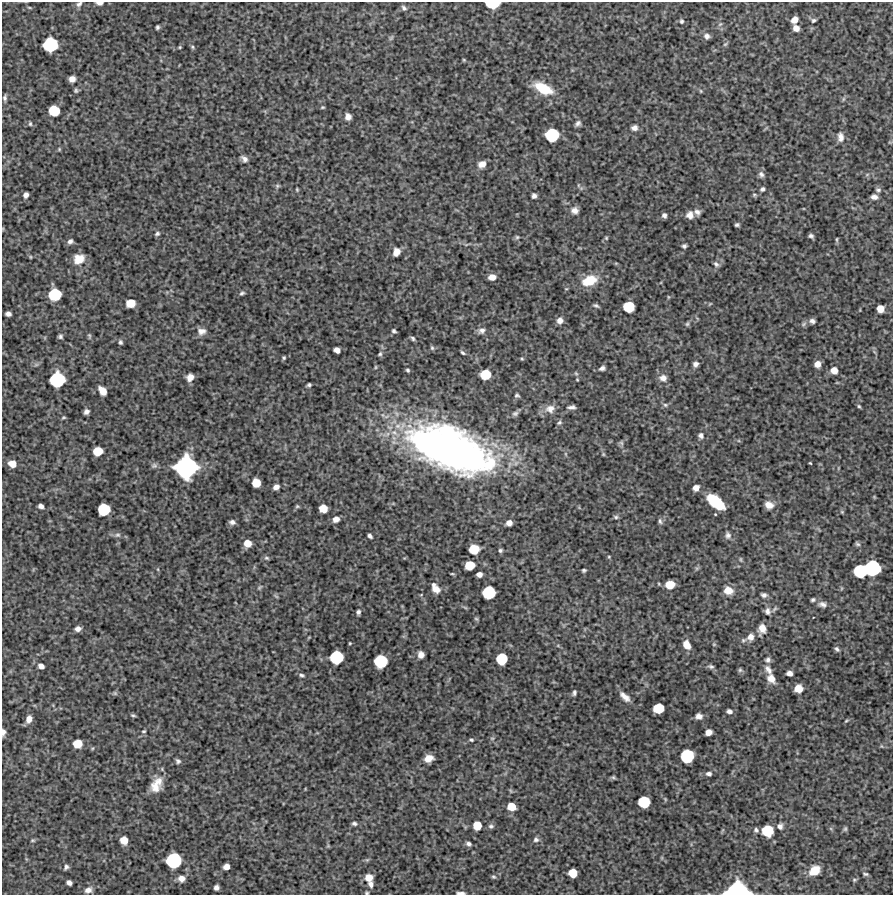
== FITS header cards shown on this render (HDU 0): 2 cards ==
NAXIS1  =                  891 /Length X axis
NAXIS2  =                  893 /Length Y axis

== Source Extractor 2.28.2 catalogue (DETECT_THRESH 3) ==
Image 891 x 893 px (HDU 0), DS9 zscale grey, 1 PNG px = 1 image px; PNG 895 x 897 px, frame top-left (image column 1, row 893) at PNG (2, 2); no overlay
Background 6510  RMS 240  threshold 719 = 3 sigma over >= 5 px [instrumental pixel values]
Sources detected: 235; all 235 listed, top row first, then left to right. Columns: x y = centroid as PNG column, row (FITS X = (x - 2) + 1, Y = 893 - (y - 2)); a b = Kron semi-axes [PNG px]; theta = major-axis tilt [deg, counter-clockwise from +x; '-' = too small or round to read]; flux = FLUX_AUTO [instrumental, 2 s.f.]
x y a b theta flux
100 3 7 4 0 6.6e+04
79 4 9 6 40 4.9e+04
492 4 11 5 -1 5.7e+05
29 7 7 3 -19 1.9e+04
404 8 8 6 -47 4.0e+04
795 20 6 5 - 1.4e+05
814 20 6 5 - 2.8e+04
681 21 6 5 - 2.8e+04
720 24 7 4 44 2.6e+04
157 27 4 3 - 2.9e+04
796 28 6 5 - 1.1e+05
707 36 8 7 - 5.9e+04
391 38 9 4 54 2.7e+04
725 44 7 4 44 2.3e+04
50 45 10 10 - 1.1e+06
180 47 4 4 - 1.7e+04
192 47 6 5 - 2.2e+04
464 60 4 4 - 1.7e+04
72 79 6 5 - 1.1e+05
543 88 22 10 -26 4.2e+05
76 91 6 5 - 2.7e+04
701 91 5 3 - 1.5e+04
5 98 7 5 87 3.8e+04
843 99 6 4 71 2.2e+04
322 107 4 3 - 1.8e+04
54 111 8 7 - 4.9e+05
348 117 6 6 - 9.0e+04
578 123 7 6 - 4.8e+04
30 124 5 4 - 2.2e+04
634 128 7 6 - 7.6e+04
552 135 9 9 - 9.0e+05
840 137 12 8 -86 9.4e+04
59 149 5 4 - 1.6e+04
244 159 9 6 -44 6.1e+04
482 164 8 6 27 1.1e+05
761 174 8 7 - 5.2e+04
578 185 6 4 -72 2.0e+04
277 186 7 5 -21 2.5e+04
297 189 4 3 - 1.8e+04
762 189 5 4 - 3.4e+04
878 190 7 4 0 3.2e+04
26 195 5 4 - 7.4e+04
754 195 6 4 -21 2.1e+04
534 196 5 4 - 5.0e+04
874 197 6 4 -5 6.5e+04
575 210 8 7 - 8.5e+04
697 212 8 6 -33 5.6e+04
664 215 5 4 - 4.7e+04
690 215 8 7 - 9.5e+04
737 225 4 3 - 2.9e+04
157 234 6 5 - 3.1e+04
811 236 4 4 - 3.4e+04
517 237 5 5 - 2.5e+04
606 238 4 4 - 1.6e+04
837 239 7 3 90 1.8e+04
70 241 6 5 - 4.7e+04
684 246 4 4 - 3.5e+04
396 252 8 6 67 1.2e+05
30 257 5 3 - 1.4e+04
79 259 11 9 24 2.2e+05
716 264 7 5 -44 4.0e+04
492 277 6 5 - 1.2e+05
589 281 16 10 21 4.0e+05
242 293 7 4 22 3.1e+04
55 294 9 8 - 7.3e+05
131 303 7 6 - 2.5e+05
710 304 5 3 - 1.4e+04
596 306 7 4 -22 3.0e+04
629 307 8 8 - 5.3e+05
880 309 6 6 - 1.8e+05
8 314 5 4 - 5.5e+04
560 320 6 6 - 8.9e+04
812 321 7 5 -25 5.0e+04
687 324 6 5 - 2.5e+04
804 324 7 5 24 3.4e+04
201 331 10 8 3 9.2e+04
394 331 4 3 - 2.8e+04
482 331 9 7 29 6.6e+04
60 336 4 4 - 3.3e+04
89 336 7 4 -82 2.2e+04
413 338 6 4 -52 3.1e+04
121 342 5 4 - 3.0e+04
432 348 6 5 - 2.7e+04
337 350 6 5 - 9.8e+04
463 353 6 3 -36 2.7e+04
380 354 6 5 - 2.6e+04
284 358 4 3 - 2.1e+04
522 359 5 4 - 1.9e+04
695 364 5 5 - 5.8e+04
817 364 5 5 - 1.1e+05
602 368 6 4 22 4.9e+04
408 370 4 3 - 2.5e+04
834 370 6 6 - 1.4e+05
485 374 8 7 - 4.3e+05
190 377 7 6 - 1.1e+05
663 378 10 8 -16 9.6e+04
57 379 11 10 - 1.2e+06
577 379 4 3 - 1.3e+04
309 385 4 3 - 3.0e+04
102 391 8 6 -52 1.7e+05
517 395 6 4 6 2.8e+04
665 405 7 5 -22 3.1e+04
859 406 5 4 - 2.1e+04
571 407 8 4 2 5.1e+04
550 409 13 11 12 1.4e+05
86 412 5 4 - 5.6e+04
515 413 8 6 16 4.5e+04
64 417 5 4 - 1.8e+04
559 422 7 5 27 2.8e+04
701 435 7 7 - 5.0e+04
621 443 7 5 -45 2.8e+04
449 449 69 29 -20 1.2e+07
98 451 7 6 - 3.3e+05
566 454 6 4 -71 1.9e+04
810 463 3 2 - 1.4e+04
12 464 7 6 - 1.7e+05
154 466 8 7 - 3.9e+04
186 467 15 15 - 2.6e+06
256 483 7 6 - 2.8e+05
276 487 6 5 - 7.3e+04
696 488 6 5 - 1.0e+05
716 502 17 8 -39 6.1e+05
769 505 9 8 - 1.2e+05
41 506 5 4 - 6.4e+04
297 506 5 5 - 2.2e+04
104 509 9 8 - 7.0e+05
323 509 6 6 - 2.2e+05
842 512 5 4 - 1.6e+04
616 517 6 5 - 2.9e+04
336 519 6 5 - 9.2e+04
660 521 8 5 -74 3.5e+04
232 522 6 5 - 5.1e+04
509 523 5 5 - 9.0e+04
117 535 8 6 0 4.6e+04
728 535 9 7 -85 5.3e+04
370 536 5 3 - 4.1e+04
247 543 6 6 - 1.8e+05
857 544 6 4 -42 2.8e+04
474 549 7 7 - 3.7e+05
500 550 4 4 - 2.9e+04
609 557 4 4 - 1.6e+04
266 558 7 4 -26 2.5e+04
741 559 7 3 -82 1.7e+04
470 565 7 6 - 3.4e+05
872 568 11 10 - 1.4e+06
584 570 4 3 - 2.6e+04
860 571 9 9 - 8.6e+05
452 574 5 2 - 1.8e+04
479 574 5 5 - 7.9e+04
670 585 7 6 - 2.6e+05
260 587 7 4 45 2.1e+04
435 588 10 6 -56 1.2e+05
728 590 9 8 - 1.7e+05
489 592 9 9 - 7.9e+05
421 595 5 3 - 1.2e+04
764 595 6 5 - 4.5e+04
276 596 7 3 -37 1.9e+04
813 600 4 3 - 2.8e+04
822 604 10 7 -17 6.3e+04
767 611 10 8 -78 7.0e+04
358 612 5 4 - 3.9e+04
476 619 6 4 -30 2.0e+04
762 628 8 7 - 1.3e+05
78 629 6 5 - 6.6e+04
750 637 10 9 - 1.2e+05
350 643 3 2 - 1.4e+04
687 645 8 6 -60 1.5e+05
837 649 6 4 -50 3.4e+04
421 655 6 6 - 8.3e+04
336 657 9 9 - 8.4e+05
502 659 8 8 - 5.6e+05
768 660 7 6 - 4.9e+04
381 661 9 9 - 7.9e+05
41 666 6 5 - 7.8e+04
711 667 8 5 -11 3.6e+04
740 670 6 6 - 2.6e+04
768 670 13 7 -58 8.6e+04
789 673 5 5 - 7.9e+04
302 675 6 4 -13 2.9e+04
771 679 9 7 -59 1.4e+05
798 689 7 6 - 1.9e+05
115 693 6 5 - 2.3e+04
574 693 5 3 - 3.4e+04
625 697 12 5 -43 1.1e+05
658 708 8 7 - 4.7e+05
729 711 5 4 - 5.4e+04
133 715 6 3 -19 2.4e+04
699 716 7 5 -1 7.3e+04
29 719 8 6 70 1.1e+05
846 721 6 3 30 1.8e+04
144 731 5 4 - 1.8e+04
3 732 7 4 88 5.7e+04
708 732 6 5 - 1.1e+05
492 738 6 3 -18 1.8e+04
471 740 4 4 - 2.2e+04
77 744 7 6 - 2.9e+05
687 756 9 9 - 8.9e+05
429 758 8 6 16 1.3e+05
178 761 5 4 - 3.5e+04
709 774 6 4 -6 4.4e+04
613 777 6 5 - 2.2e+04
156 785 16 10 63 2.4e+05
511 791 6 3 -71 1.8e+04
665 799 6 3 -72 1.6e+04
644 802 8 8 - 6.0e+05
511 807 7 6 - 2.4e+05
354 823 6 5 - 3.5e+04
477 825 7 6 - 2.6e+05
491 826 7 5 -2 3.5e+04
780 826 7 7 - 5.5e+04
845 829 6 5 - 2.6e+04
756 830 7 5 -43 3.8e+04
768 831 8 8 - 5.9e+05
33 840 6 4 0 2.1e+04
124 840 6 6 - 1.9e+05
536 840 8 6 14 4.4e+04
469 844 6 4 -21 4.2e+04
174 860 11 10 - 1.2e+06
367 860 7 4 18 2.2e+04
66 867 6 5 - 3.9e+04
226 867 5 5 - 1.0e+05
814 870 11 8 37 2.6e+05
573 873 7 6 - 2.6e+05
865 874 6 3 -8 2.7e+04
493 877 5 4 - 2.4e+04
181 878 7 6 - 9.6e+04
369 878 7 7 - 1.6e+05
854 880 6 5 - 2.4e+04
69 883 5 4 - 6.6e+04
371 884 7 5 -82 6.3e+04
216 887 5 5 - 5.7e+04
88 890 10 7 21 7.6e+04
738 890 17 10 0 1.8e+06
367 893 4 4 - 2.0e+04
461 893 9 3 0 5.4e+04
At the frame edge (FLAGS 8, measured only in part): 7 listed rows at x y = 100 3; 79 4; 492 4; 3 732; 738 890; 367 893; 461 893